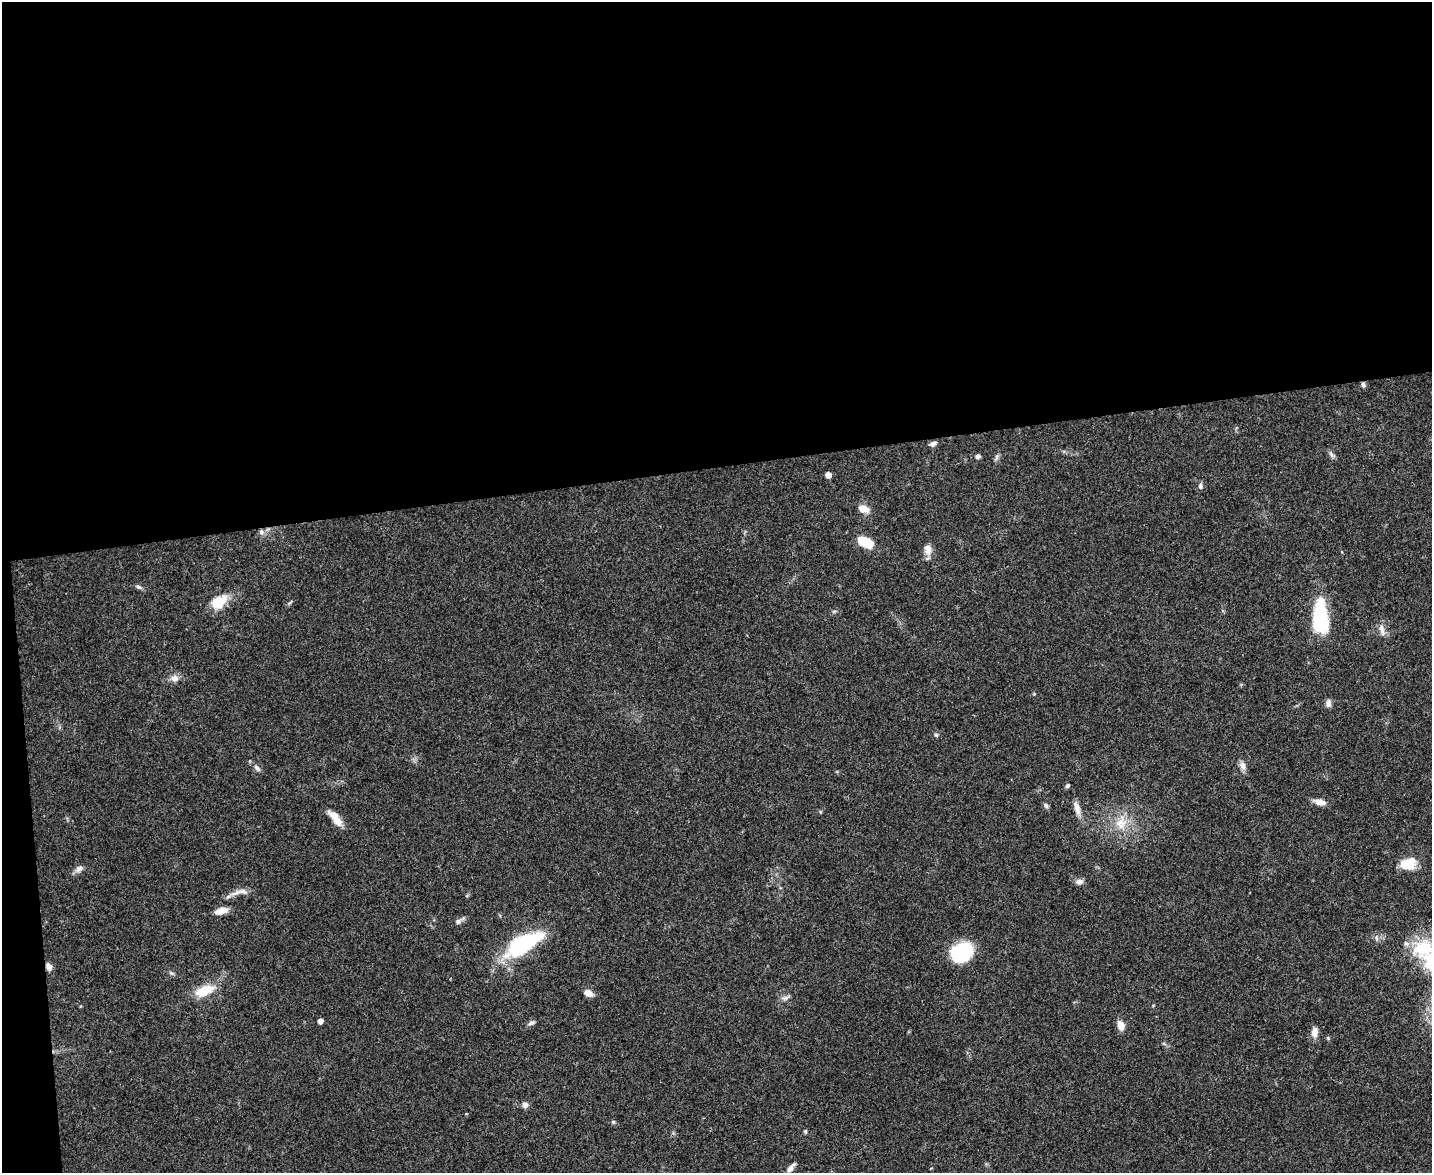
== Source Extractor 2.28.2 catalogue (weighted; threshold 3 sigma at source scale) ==
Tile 1 of 3 x 4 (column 1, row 1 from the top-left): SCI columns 134-1563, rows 3516-4686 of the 4665 x 4686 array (HDU 1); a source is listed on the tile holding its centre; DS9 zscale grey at full resolution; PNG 1434 x 1175 px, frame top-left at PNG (2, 2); no overlay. Shown black and unused: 41% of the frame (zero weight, under 3 of 4 exposures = <1% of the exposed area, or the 3 px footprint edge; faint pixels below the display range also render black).
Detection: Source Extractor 2.28.2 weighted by HDU 2 'WHT'; one run over the whole footprint, this tile lists its part. Background 0.0555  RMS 0.0047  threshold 0.021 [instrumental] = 3 sigma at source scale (4.5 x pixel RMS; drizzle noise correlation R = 1.50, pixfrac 1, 0.05/0.05 arcsec/px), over >= 5 px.
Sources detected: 49; all 49 listed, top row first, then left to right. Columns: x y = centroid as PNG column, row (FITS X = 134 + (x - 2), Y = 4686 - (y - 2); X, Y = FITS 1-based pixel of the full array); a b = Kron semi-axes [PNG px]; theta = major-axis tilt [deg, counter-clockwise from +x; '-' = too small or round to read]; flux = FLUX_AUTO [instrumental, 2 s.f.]
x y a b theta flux
1363 385 6 5 - 1.1
933 443 8 5 32 1.8
1331 454 10 4 -55 1.3
978 456 5 4 - 1.8
996 458 10 4 68 1.1
828 475 4 4 - 4.5
1200 486 8 6 84 1.3
863 509 12 8 -19 4.8
261 532 7 7 - 1.5
865 542 15 7 -29 16
928 550 15 10 -82 3.4
138 587 9 5 -24 1.1
219 602 22 14 35 10
834 611 6 4 19 0.65
1320 617 34 13 90 42
1382 630 17 6 -76 2.8
174 678 9 8 - 2.8
1328 703 10 6 -90 1.9
936 735 5 5 - 0.68
1243 766 12 7 -75 2.4
257 768 11 6 -45 1.7
1067 786 6 5 - 0.85
1320 802 14 7 -11 3.4
1046 805 7 5 -52 1.1
1077 808 19 7 -74 3.6
335 818 22 8 -52 6.3
1121 823 21 15 72 9.9
1408 863 17 12 15 11
79 869 10 8 34 1.9
1079 882 8 7 - 2.2
242 891 14 7 -2 2.8
221 911 15 7 15 4.2
458 921 8 7 - 1.5
522 944 33 13 31 62
1423 948 38 27 -20 26
962 952 21 16 33 33
49 967 8 6 -70 2.5
204 991 18 9 22 13
588 993 8 6 -25 3.8
785 998 10 6 14 1.5
320 1021 4 4 - 3.1
532 1023 10 5 22 1.2
1121 1025 10 7 -70 4.3
1314 1032 12 7 86 3.4
1328 1038 5 5 - 0.53
525 1105 8 7 - 1.8
613 1122 5 4 - 0.66
805 1131 6 4 70 0.64
790 1168 12 6 51 3.1
Overlapping masked pixels (flux is a lower limit): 2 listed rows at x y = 522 944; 49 967
Isophote crosses this tile's border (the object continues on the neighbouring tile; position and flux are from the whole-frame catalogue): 1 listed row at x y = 1423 948